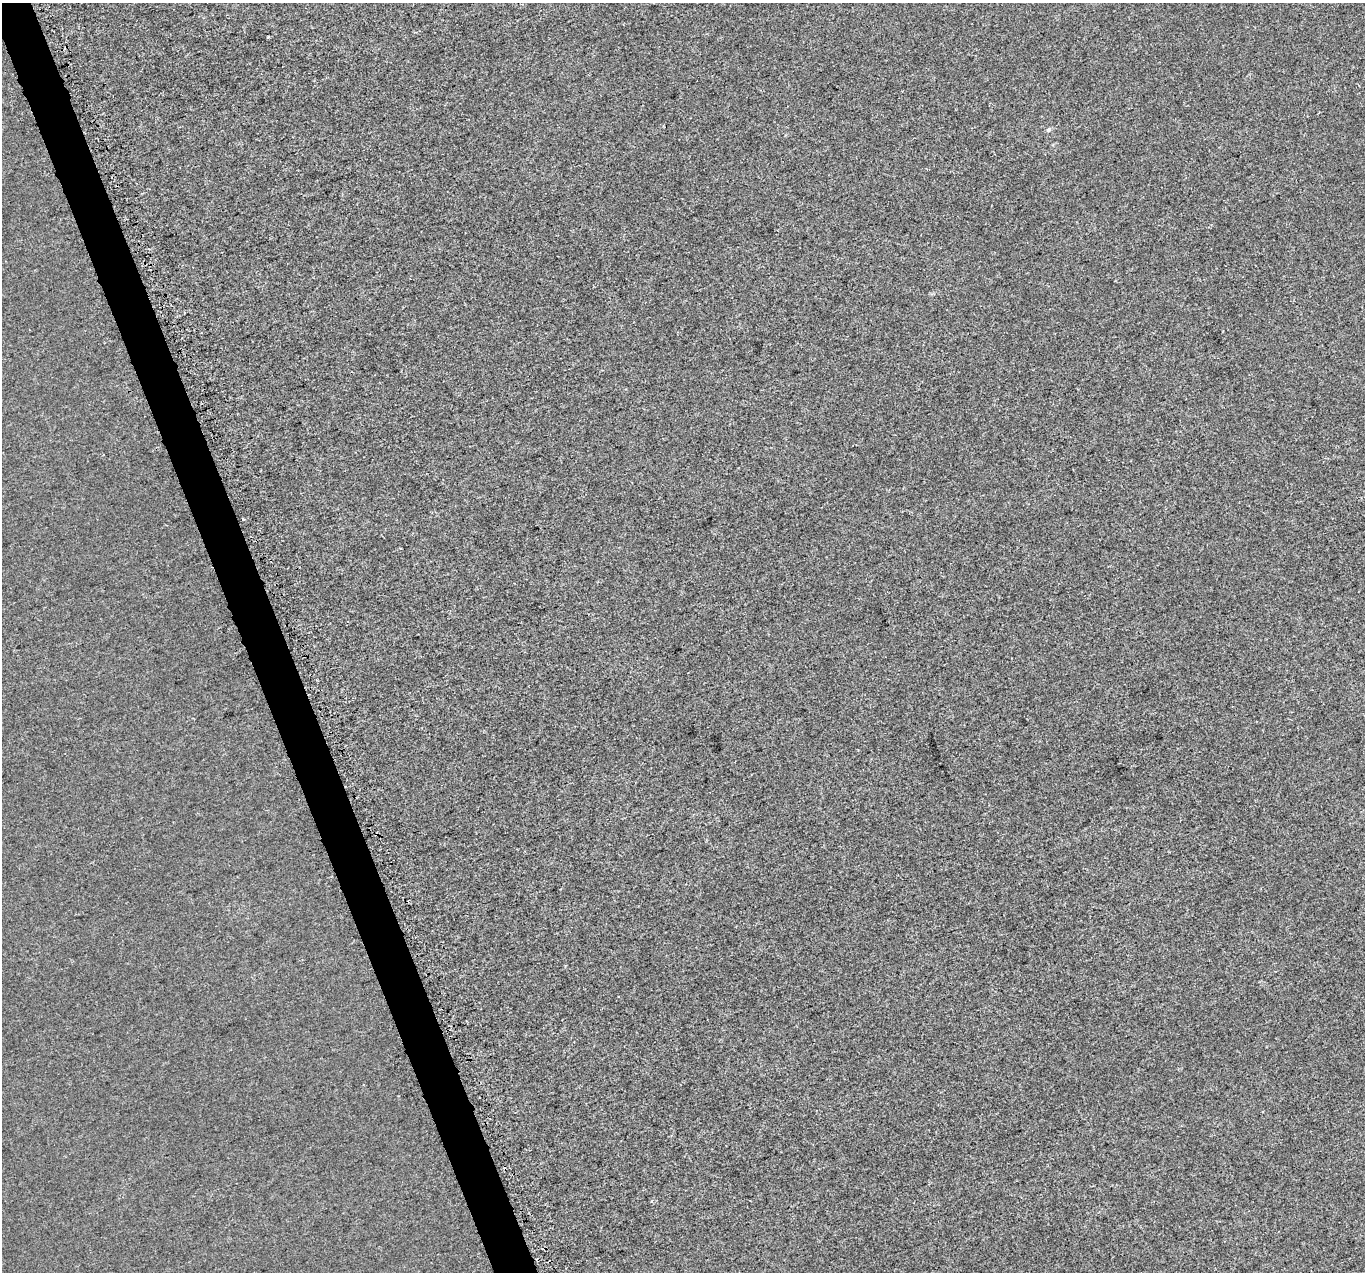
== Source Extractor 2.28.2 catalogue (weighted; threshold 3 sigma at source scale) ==
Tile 11 of 4 x 4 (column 3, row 3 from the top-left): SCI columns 2754-4116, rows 1379-2648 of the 5529 x 5347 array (HDU 1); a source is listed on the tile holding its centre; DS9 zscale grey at full resolution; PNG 1367 x 1274 px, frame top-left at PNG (2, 3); no overlay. Shown black and unused: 3% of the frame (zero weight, under 3 of 5 exposures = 3% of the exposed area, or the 3 px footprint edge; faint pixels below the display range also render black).
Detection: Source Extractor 2.28.2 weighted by HDU 2 'WHT'; one run over the whole footprint, this tile lists its part. Background 1.91e-04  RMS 0.0015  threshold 0.00656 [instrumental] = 3 sigma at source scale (4.5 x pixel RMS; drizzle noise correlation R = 1.50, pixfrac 1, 0.0396/0.0396 arcsec/px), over >= 5 px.
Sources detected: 3; all 3 listed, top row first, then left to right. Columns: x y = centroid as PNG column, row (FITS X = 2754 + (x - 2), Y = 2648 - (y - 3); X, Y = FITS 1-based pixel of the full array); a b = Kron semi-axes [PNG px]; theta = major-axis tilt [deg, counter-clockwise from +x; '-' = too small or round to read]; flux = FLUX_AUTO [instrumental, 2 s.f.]
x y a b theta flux
268 37 3 3 - 0.11
1048 130 7 6 - 0.3
243 519 3 2 - 0.18